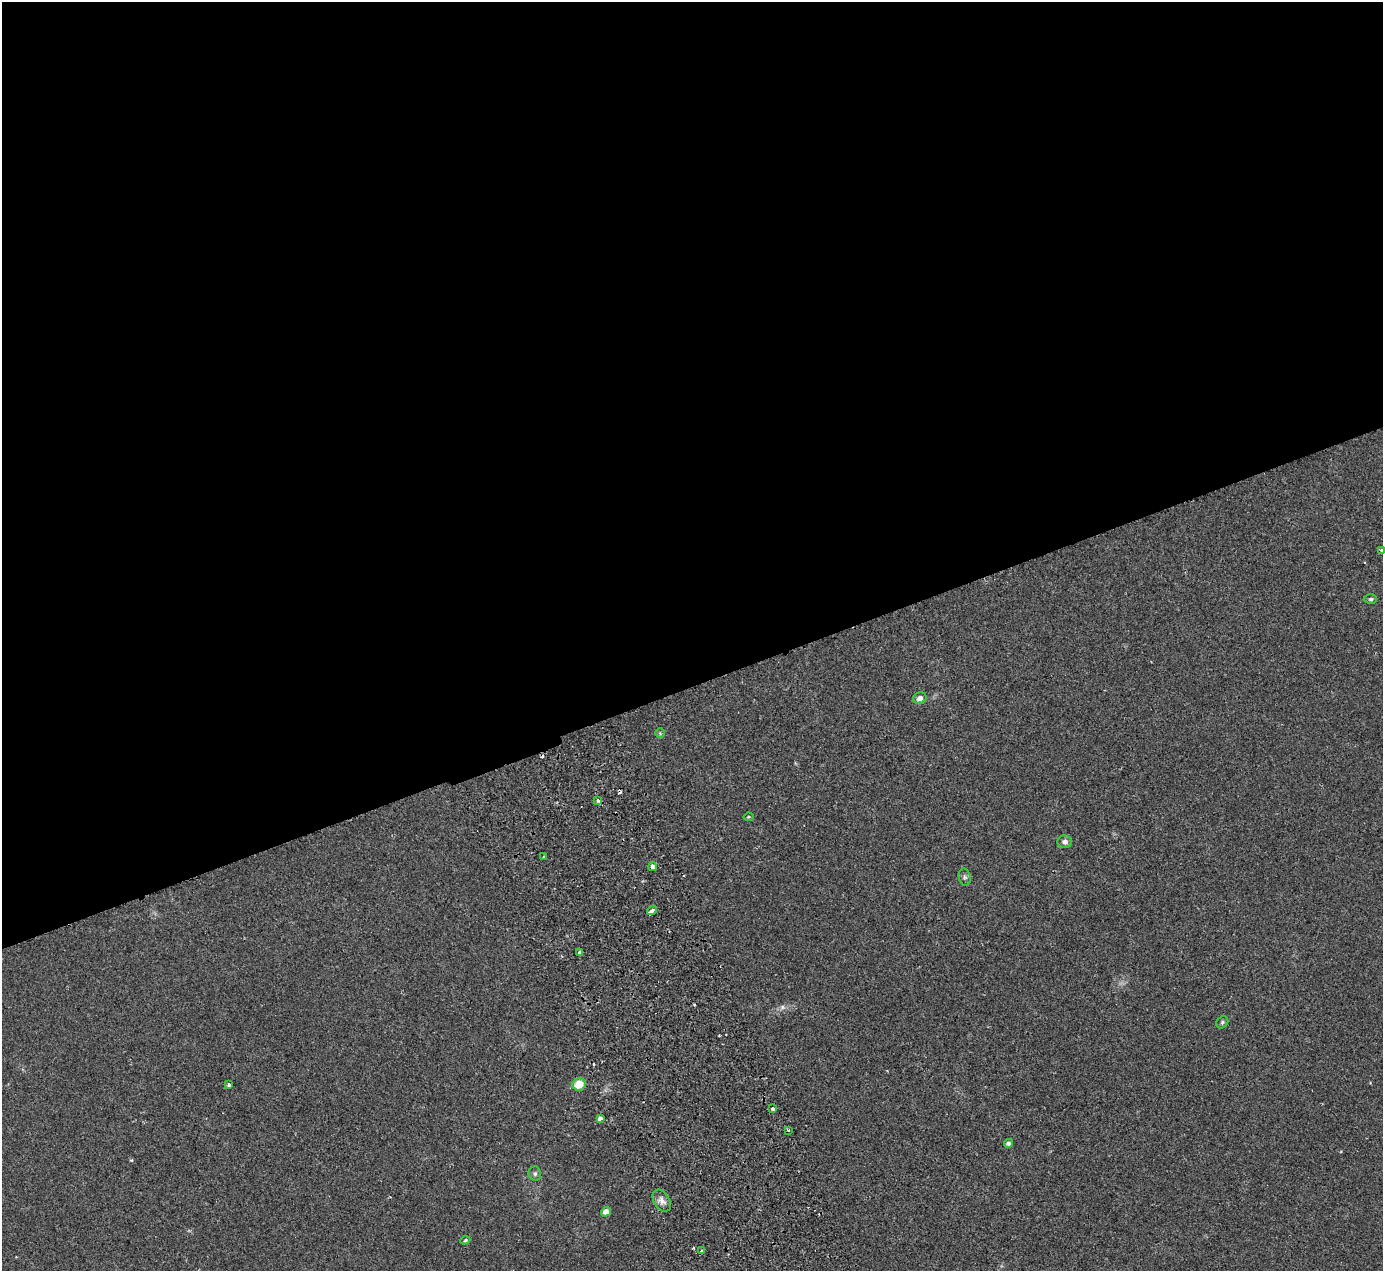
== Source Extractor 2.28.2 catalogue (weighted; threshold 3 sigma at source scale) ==
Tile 2 of 4 x 4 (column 2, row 1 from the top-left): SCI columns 1439-2819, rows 4116-5384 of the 5637 x 5567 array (HDU 1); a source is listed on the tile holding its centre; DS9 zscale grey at full resolution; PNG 1385 x 1273 px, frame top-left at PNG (2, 2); each listed source drawn as its Kron ellipse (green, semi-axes under 4 px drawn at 4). Shown black and unused: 54% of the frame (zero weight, under 2 of 3 exposures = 3% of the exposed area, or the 3 px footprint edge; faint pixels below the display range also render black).
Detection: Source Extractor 2.28.2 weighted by HDU 2 'WHT'; one run over the whole footprint, this tile lists its part. Background 0.0185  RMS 0.0063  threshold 0.0286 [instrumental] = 3 sigma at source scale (4.5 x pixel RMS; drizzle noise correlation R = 1.50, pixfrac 1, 0.05/0.05 arcsec/px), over >= 5 px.
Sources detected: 28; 1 too faint to see at this stretch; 3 cosmic-ray / hot-pixel residue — neither listed nor drawn; the other 24 listed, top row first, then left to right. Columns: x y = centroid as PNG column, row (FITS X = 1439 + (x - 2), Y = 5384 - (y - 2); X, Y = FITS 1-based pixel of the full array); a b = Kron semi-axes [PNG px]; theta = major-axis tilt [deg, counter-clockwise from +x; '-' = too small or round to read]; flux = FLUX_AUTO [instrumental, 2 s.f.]
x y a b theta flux
1382 550 3 3 - 1.9
1371 599 6 5 - 1.2
920 698 7 5 25 2.7
660 733 5 5 - 0.84
598 800 4 3 - 3
748 817 5 3 - 0.64
1065 842 7 6 - 2.3
544 856 3 2 - 0.78
653 867 4 4 - 9
965 877 9 6 -78 1.5
652 910 5 3 - 13
580 953 4 3 - 8.9
1222 1022 6 5 - 1.1
579 1084 6 6 - 11
229 1085 3 3 - 2
773 1108 3 3 - 2.5
600 1119 4 3 - 23
788 1130 3 3 - 1.6
1008 1143 4 4 - 1.8
535 1174 7 6 - 1.5
662 1201 12 7 -58 3.6
606 1212 5 4 - 4
465 1240 5 4 - 0.72
702 1251 3 3 - 1.9
Overlapping masked pixels (flux is a lower limit): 1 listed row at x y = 653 867
Isophote crosses this tile's border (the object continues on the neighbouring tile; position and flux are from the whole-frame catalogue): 1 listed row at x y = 1382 550